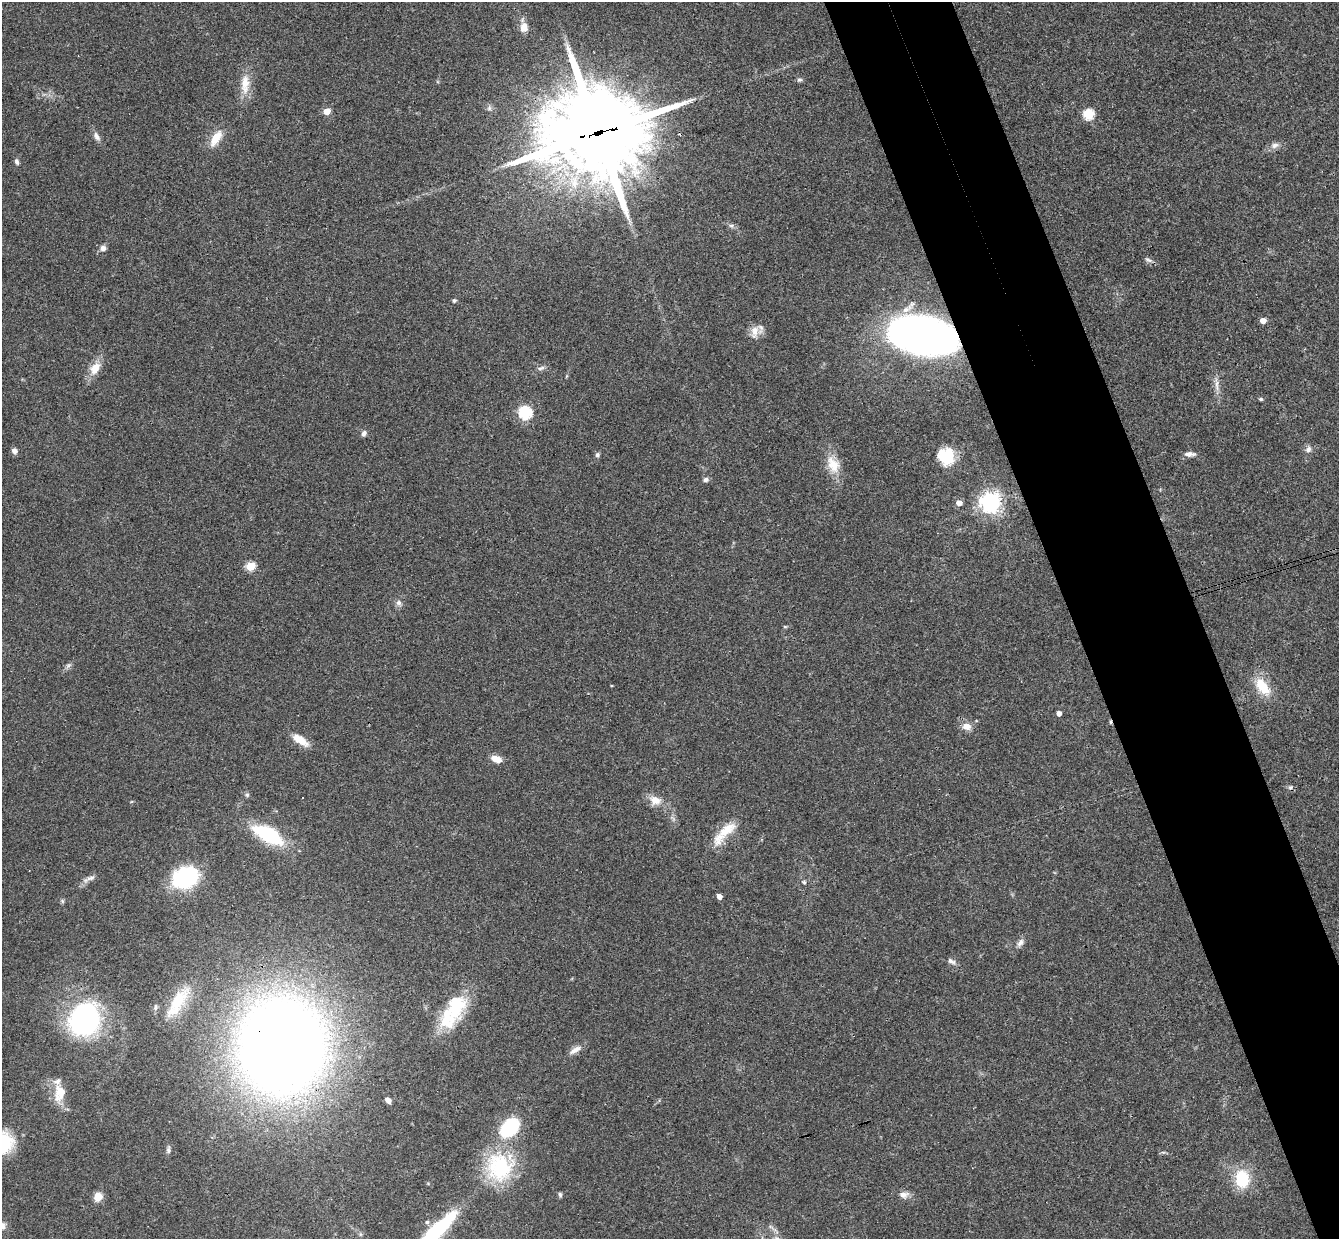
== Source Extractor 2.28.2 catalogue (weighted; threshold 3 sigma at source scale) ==
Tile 6 of 4 x 4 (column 2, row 2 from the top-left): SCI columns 1394-2730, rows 2645-3881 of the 5460 x 5411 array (HDU 1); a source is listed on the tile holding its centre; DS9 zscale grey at full resolution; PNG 1341 x 1241 px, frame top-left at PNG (2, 2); no overlay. Shown black and unused: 9% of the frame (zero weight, under 3 of 4 exposures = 6% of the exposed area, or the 3 px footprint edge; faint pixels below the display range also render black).
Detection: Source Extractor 2.28.2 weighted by HDU 2 'WHT'; one run over the whole footprint, this tile lists its part. Background 0.063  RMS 0.0051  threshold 0.023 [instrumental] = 3 sigma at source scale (4.5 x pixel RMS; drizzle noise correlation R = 1.50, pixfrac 1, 0.05/0.05 arcsec/px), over >= 5 px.
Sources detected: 78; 2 cosmic-ray / hot-pixel residue — not listed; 3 inside a brighter listed object's ellipse — not listed separately; the other 73 listed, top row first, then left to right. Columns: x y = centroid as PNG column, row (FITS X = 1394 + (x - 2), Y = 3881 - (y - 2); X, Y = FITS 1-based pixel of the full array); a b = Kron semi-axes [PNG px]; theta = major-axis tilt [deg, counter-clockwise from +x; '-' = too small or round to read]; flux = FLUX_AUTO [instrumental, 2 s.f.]
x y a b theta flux
524 27 12 10 85 4.8
799 80 7 5 13 1
245 84 28 12 89 8.8
489 108 6 6 - 1.1
327 111 5 5 - 7.2
1088 114 6 5 - 39
598 132 35 28 10 8000
96 136 13 7 -60 2.5
216 138 22 10 58 8.2
1275 145 11 8 19 2.6
17 161 8 5 -71 1.3
731 226 8 6 -1 1.4
103 248 7 7 - 2.2
1148 260 12 5 -27 1.4
454 300 4 4 - 1.2
1263 320 5 4 - 4.2
754 332 19 10 78 4.9
923 336 45 24 -11 320
95 368 16 11 58 7.4
541 368 10 4 20 1.4
1217 385 19 5 89 3.2
1261 399 5 4 - 0.76
525 412 7 6 - 77
364 433 7 5 68 1.9
1308 449 9 8 - 2.1
14 451 6 6 - 2.3
1190 454 15 6 -1 2.4
597 455 6 5 - 1.1
946 457 17 15 -67 18
833 465 25 15 -63 11
705 480 7 6 - 1.6
990 502 7 7 - 360
959 503 5 4 - 4.3
250 566 5 5 - 25
399 603 8 7 - 1.9
785 626 6 4 -1 0.57
611 685 4 2 - 0.44
1262 686 26 13 -54 13
1059 713 4 4 - 2.8
966 726 11 8 -6 4.4
300 740 21 8 -33 7.5
496 759 12 7 -26 5
1290 787 7 5 20 1.1
247 795 5 5 - 0.94
655 800 17 12 -22 6
726 830 29 13 39 11
269 835 32 13 -28 39
185 877 29 22 22 40
90 878 16 6 16 2.3
804 882 6 5 - 0.79
719 897 5 4 - 2.6
62 901 6 5 - 0.78
1020 943 11 7 58 2.4
951 961 12 6 -28 1.9
177 1002 48 16 58 21
456 1006 37 26 77 27
155 1007 9 6 78 1.4
85 1019 31 27 62 100
282 1046 62 56 90 980
575 1050 20 7 31 3.7
59 1093 23 14 80 9.9
388 1100 7 5 -40 2.2
509 1128 24 16 46 31
3 1143 24 21 -89 23
168 1150 10 5 85 1.4
500 1167 37 34 81 40
1242 1179 16 13 -83 22
560 1195 7 4 -88 0.94
904 1195 13 8 1 3.2
98 1197 8 7 - 6.3
427 1222 5 5 - 0.95
2 1226 10 8 -4 3
436 1232 59 13 45 46
Overlapping masked pixels (flux is a lower limit): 3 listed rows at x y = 598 132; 923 336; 282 1046
Isophote crosses this tile's border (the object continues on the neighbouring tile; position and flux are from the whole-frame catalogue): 3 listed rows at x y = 3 1143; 2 1226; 436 1232